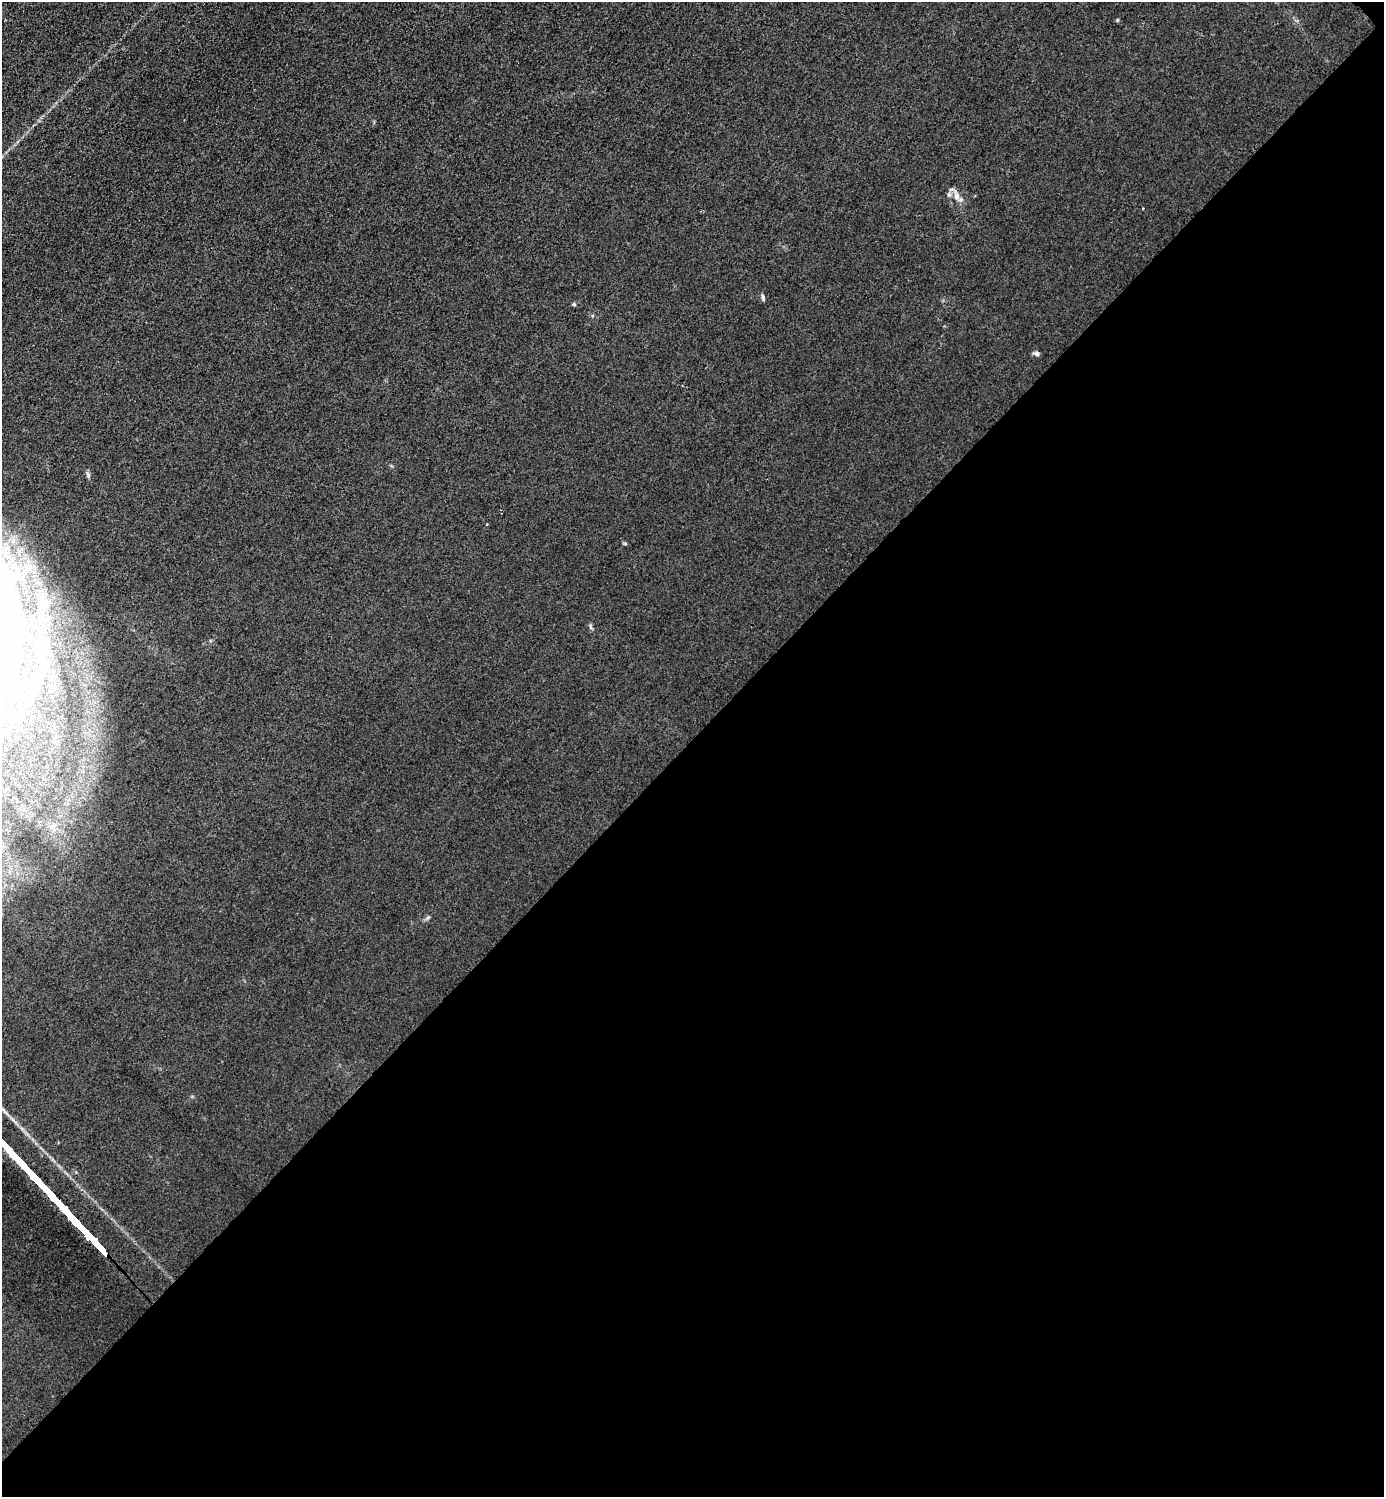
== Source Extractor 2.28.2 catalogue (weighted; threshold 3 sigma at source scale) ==
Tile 12 of 4 x 4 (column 4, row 3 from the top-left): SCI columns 4446-5827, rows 1498-2992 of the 5985 x 5985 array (HDU 1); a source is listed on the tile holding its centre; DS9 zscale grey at full resolution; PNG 1386 x 1499 px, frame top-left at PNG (2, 2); no overlay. Shown black and unused: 51% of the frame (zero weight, under 3 of 4 exposures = <1% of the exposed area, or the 3 px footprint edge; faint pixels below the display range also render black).
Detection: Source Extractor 2.28.2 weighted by HDU 2 'WHT'; one run over the whole footprint, this tile lists its part. Background 0.0222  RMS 0.0063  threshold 0.0285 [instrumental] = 3 sigma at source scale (4.5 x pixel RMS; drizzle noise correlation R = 1.50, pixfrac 1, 0.05/0.05 arcsec/px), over >= 5 px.
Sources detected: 12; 1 inside a brighter object's white glare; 1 cosmic-ray / hot-pixel residue — not listed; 1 inside a brighter listed object's ellipse — not listed separately; the other 9 listed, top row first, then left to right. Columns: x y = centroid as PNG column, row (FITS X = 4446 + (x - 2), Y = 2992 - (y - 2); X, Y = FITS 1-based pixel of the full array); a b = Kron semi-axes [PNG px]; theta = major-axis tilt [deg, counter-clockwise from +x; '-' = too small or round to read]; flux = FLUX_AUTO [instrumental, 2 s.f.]
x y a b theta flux
956 196 17 7 -73 4.8
763 297 8 4 -81 1.3
574 304 5 4 - 0.91
1037 354 7 5 -8 1.9
88 475 9 5 -69 1.5
625 543 5 4 - 0.84
590 627 9 3 -69 1.1
6 640 143 39 86 220
428 917 6 4 19 1.1
Isophote crosses this tile's border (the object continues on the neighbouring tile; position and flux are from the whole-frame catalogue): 1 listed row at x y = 6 640